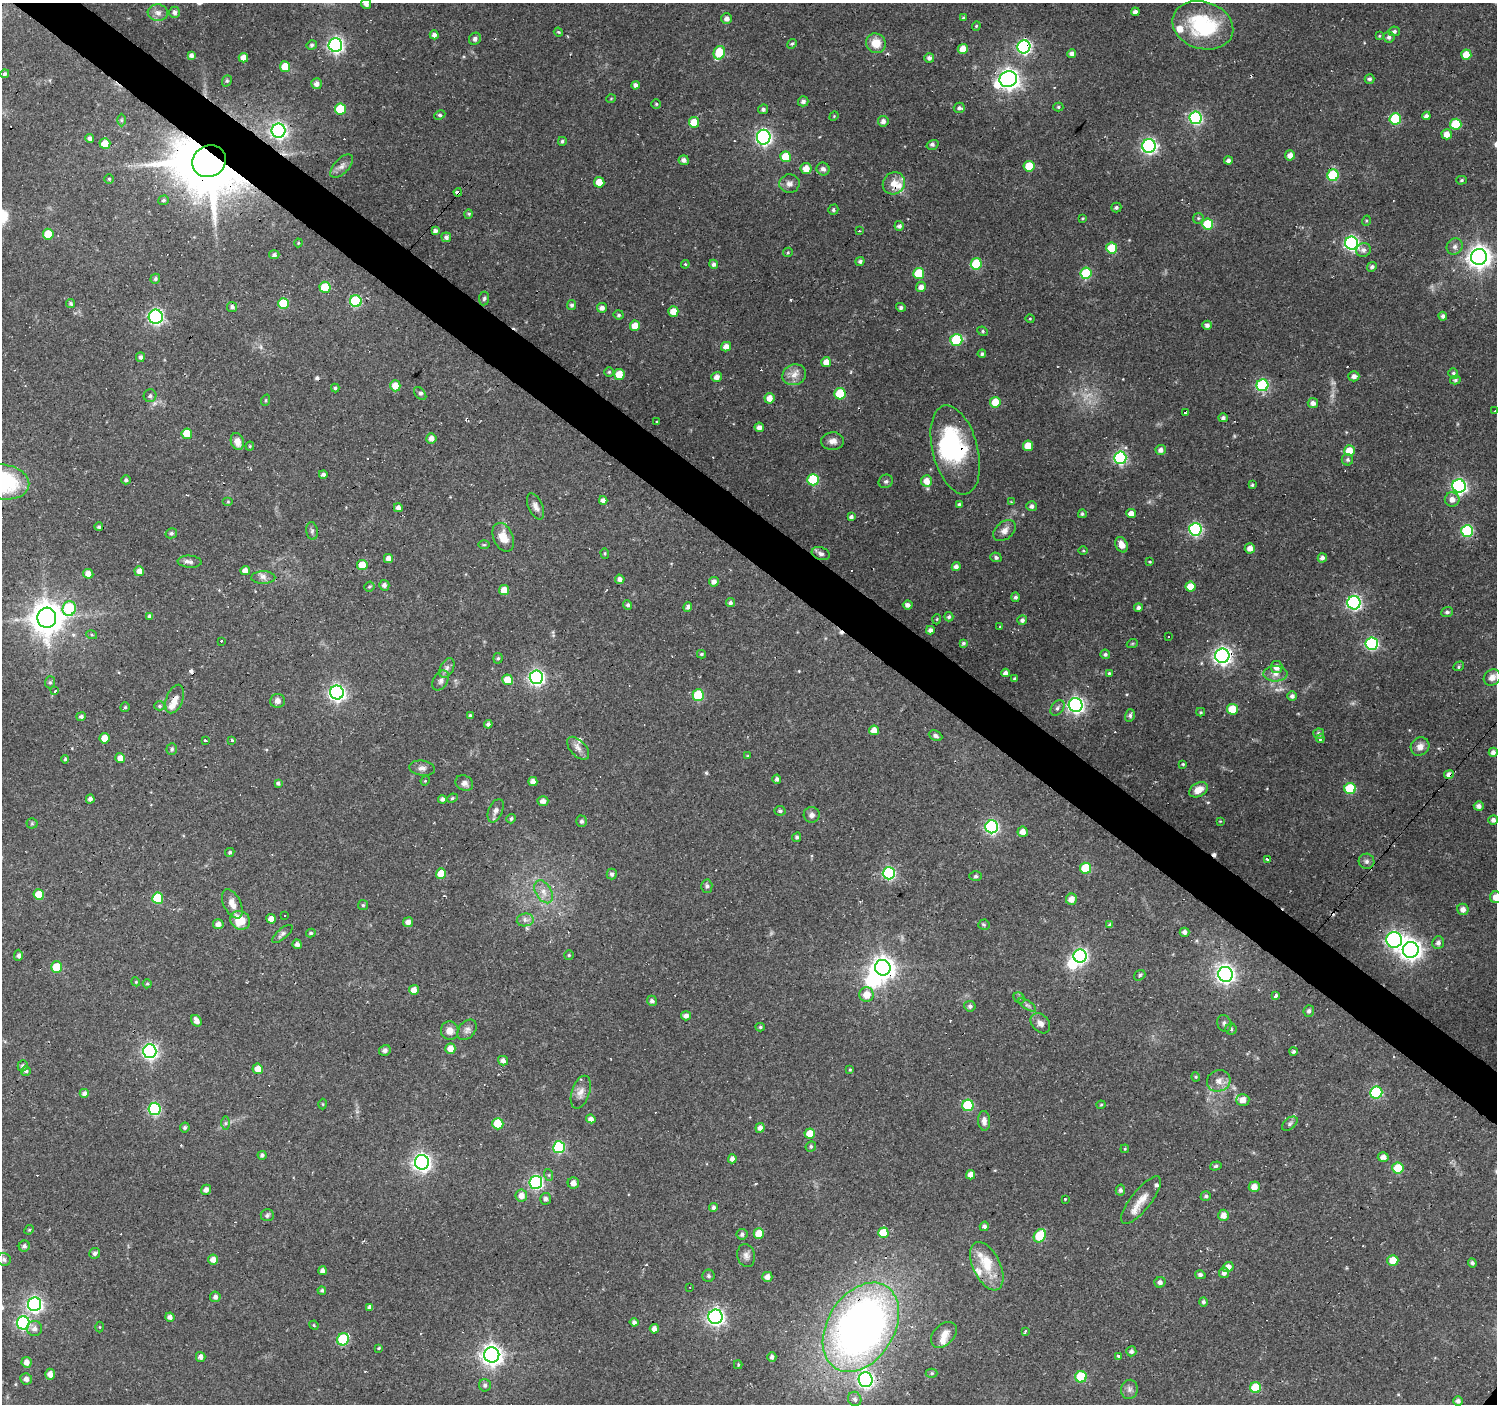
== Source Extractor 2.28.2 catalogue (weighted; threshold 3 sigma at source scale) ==
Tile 11 of 4 x 4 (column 3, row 3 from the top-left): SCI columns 2993-4487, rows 1572-2973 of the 5985 x 6013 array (HDU 1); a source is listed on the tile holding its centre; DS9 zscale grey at full resolution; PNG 1499 x 1406 px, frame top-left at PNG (2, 3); each listed source drawn as its Kron ellipse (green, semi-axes under 4 px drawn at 4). Shown black and unused: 4% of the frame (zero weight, under 2 of 3 exposures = <1% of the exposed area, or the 3 px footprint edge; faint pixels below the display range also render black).
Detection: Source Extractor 2.28.2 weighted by HDU 2 'WHT'; one run over the whole footprint, this tile lists its part. Background 0.137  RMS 0.0061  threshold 0.0273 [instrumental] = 3 sigma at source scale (4.5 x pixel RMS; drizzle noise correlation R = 1.50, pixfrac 1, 0.0396/0.0396 arcsec/px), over >= 5 px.
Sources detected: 506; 6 too faint to see at this stretch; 3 inside a brighter object's white glare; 22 cosmic-ray / hot-pixel residue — neither listed nor drawn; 9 inside a brighter listed object's ellipse — not listed separately; the other 466 listed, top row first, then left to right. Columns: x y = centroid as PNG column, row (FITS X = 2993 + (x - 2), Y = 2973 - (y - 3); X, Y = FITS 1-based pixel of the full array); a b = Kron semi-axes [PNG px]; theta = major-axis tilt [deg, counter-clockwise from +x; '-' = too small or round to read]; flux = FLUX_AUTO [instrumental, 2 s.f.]
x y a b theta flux
366 4 5 4 - 2.6
175 12 6 5 - 2.2
1135 12 4 4 - 2.4
158 13 10 8 -6 3.6
727 18 5 5 - 2.8
963 18 4 4 - 0.66
1203 25 31 23 -17 50
976 26 4 3 - 0.74
1394 31 5 5 - 1.4
558 32 4 3 - 0.71
434 35 4 4 - 2.6
1379 36 4 3 - 0.57
1389 37 5 5 - 2.1
475 39 6 5 - 1.8
876 43 10 9 - 9.9
792 44 5 4 - 0.97
312 45 5 4 - 1.3
335 45 7 7 - 170
1024 47 6 6 - 120
963 49 5 5 - 9.1
719 53 7 5 67 28
1072 53 4 4 - 2.9
191 55 4 4 - 2.2
1466 55 5 5 - 9.5
243 58 5 4 - 4.8
929 58 5 5 - 2.1
285 67 5 5 - 12
5 74 4 4 - 1.5
1008 79 9 7 26 380
1370 79 5 5 - 1.5
227 81 6 4 68 0.87
316 84 5 5 - 3.1
635 85 4 4 - 2.1
611 99 5 3 - 0.5
803 101 5 5 - 2
656 104 4 4 - 0.8
1058 107 5 4 - 0.89
959 108 5 5 - 1.7
340 109 5 5 - 24
763 109 5 5 - 1.6
440 115 6 4 24 1.1
834 116 5 4 - 0.56
1426 116 4 4 - 2.3
1196 118 6 6 - 94
1395 119 5 5 - 34
121 120 6 4 90 0.92
883 121 5 5 - 2.6
694 122 5 5 - 12
1456 124 6 5 - 26
279 131 7 7 - 180
1447 134 5 5 - 5.3
764 137 7 6 - 170
90 138 4 4 - 2.2
562 141 4 4 - 1.2
105 144 5 5 - 9.5
933 145 6 4 16 1.4
1149 146 7 7 - 140
1290 155 5 5 - 4
786 157 5 5 - 16
684 160 5 4 - 2.6
209 161 17 15 31 6100
1228 161 4 4 - 2.1
342 166 14 7 46 3.3
1029 166 5 5 - 14
806 168 5 5 - 6.3
823 169 7 6 - 2.1
1333 175 6 5 - 41
109 179 4 4 - 0.84
1462 180 5 4 - 0.89
599 182 5 5 - 7.4
894 183 12 10 46 7.2
789 184 10 9 - 3.3
458 192 4 3 - 14
163 200 5 4 - 1.1
1116 207 5 5 - 1.5
833 210 5 5 - 1.2
468 214 4 4 - 0.86
1083 218 4 3 - 0.64
1198 218 5 5 - 0.89
1366 221 5 3 - 0.67
1208 224 5 5 - 29
899 226 5 4 - 2.3
435 231 4 4 - 2.1
859 231 3 2 - 0.51
48 234 5 5 - 13
446 237 5 5 - 1.9
298 243 4 4 - 0.61
1352 243 6 6 - 130
1455 247 8 7 - 2.5
1112 248 5 5 - 19
1363 250 7 7 - 2.5
788 252 5 4 - 0.76
274 255 5 4 - 1.8
1479 257 8 8 - 470
860 261 4 4 - 1.7
685 264 4 4 - 0.73
714 264 4 4 - 1.9
976 264 6 5 - 29
1372 267 5 4 - 1.6
919 273 5 5 - 22
1086 273 5 5 - 32
155 279 5 4 - 1.2
325 287 5 5 - 19
921 287 5 5 - 4
484 298 7 5 84 1.2
356 301 6 6 - 52
283 303 5 5 - 21
71 304 4 4 - 1.2
572 305 5 4 - 1.5
232 307 5 5 - 1.8
901 307 5 4 - 1.7
602 308 5 5 - 2.6
673 311 5 5 - 8
619 315 5 4 - 1.1
1443 316 4 4 - 1.8
156 317 7 7 - 130
1030 319 4 4 - 0.58
1207 325 4 4 - 2.4
635 326 5 5 - 7.1
983 331 5 4 - 0.91
956 340 6 5 - 31
726 347 5 4 - 4.4
982 354 4 4 - 1.2
140 357 5 4 - 1.6
826 362 5 5 - 5.2
609 372 5 5 - 0.84
1453 373 5 4 - 1.3
619 374 5 5 - 11
794 375 12 10 20 5.4
1354 376 5 5 - 2.8
717 377 5 5 - 3.5
1455 380 5 4 - 1.1
1262 385 6 6 - 71
395 386 5 5 - 7.2
335 388 4 4 - 1.2
420 394 7 5 -49 1.3
840 394 5 5 - 30
150 396 6 6 - 1.5
769 398 5 5 - 5.7
266 400 6 3 71 0.66
995 402 5 5 - 12
1313 403 5 5 - 3.1
1495 411 3 2 - 0.56
1185 412 3 2 - 0.76
1223 418 5 4 - 1.6
657 422 3 2 - 0.86
759 427 5 4 - 3
187 434 5 5 - 12
431 438 5 5 - 3.7
237 441 8 6 -73 5.2
833 441 11 9 0 3.8
250 446 4 4 - 0.85
1028 446 5 5 - 10
955 450 45 22 -76 60
1161 450 5 5 - 2.9
1349 451 5 5 - 12
1120 458 6 6 - 87
1347 460 6 5 - 1.4
323 474 4 3 - 1.7
126 480 4 4 - 1.4
813 480 6 5 - 42
886 481 7 6 - 1.4
926 481 6 5 - 6
2 482 27 17 -8 62
1252 485 4 3 - 0.96
1459 486 7 6 - 140
1452 499 7 7 - 4.3
603 500 4 4 - 2.8
228 502 5 3 - 0.61
1011 502 4 4 - 0.59
959 505 4 3 - 1.5
536 506 14 7 -66 3.3
1032 506 5 5 - 2.1
398 508 4 4 - 3.1
1082 514 4 4 - 1.1
1131 514 5 4 - 5.3
851 517 4 4 - 1.8
99 527 4 4 - 1.4
1195 529 6 6 - 97
1005 530 13 8 41 4.1
312 531 9 5 -82 1.5
1467 531 6 6 - 62
171 533 6 5 - 1.4
503 537 15 10 -66 9.3
484 545 6 4 1 0.83
1122 545 8 6 -64 4.9
1250 548 5 5 - 4.1
1083 550 5 3 - 0.57
605 553 5 4 - 0.77
821 554 9 6 -19 2
996 557 5 5 - 1.6
388 558 5 4 - 3.6
1322 558 5 4 - 2.2
189 562 12 6 -3 2.5
1150 562 3 3 - 0.59
362 565 5 5 - 11
956 567 4 4 - 2.5
139 571 5 5 - 4.3
245 571 4 4 - 4.8
88 574 5 5 - 4.6
263 577 12 6 -1 2.8
620 579 5 4 - 3.1
714 582 5 5 - 2.9
384 585 5 5 - 2.4
369 587 5 5 - 0.98
1190 587 5 5 - 8.5
504 590 5 5 - 6.9
1015 597 5 4 - 1.6
730 603 4 4 - 1.6
1354 603 6 6 - 130
628 605 5 4 - 1.3
908 605 5 4 - 2.5
688 607 5 4 - 1.6
69 608 7 6 - 35
1138 608 4 4 - 1.9
1447 612 6 5 - 1.5
150 616 4 4 - 2.3
949 617 4 4 - 1.2
47 618 10 9 - 1100
937 619 5 3 - 0.54
1022 620 5 4 - 1.8
1000 626 3 2 - 0.49
930 630 4 4 - 2.3
92 635 5 3 - 0.73
1168 637 3 3 - 1.8
221 641 3 3 - 2
963 643 4 4 - 1.3
1132 644 5 3 - 0.59
1372 644 6 6 - 90
701 654 4 3 - 0.88
1105 654 5 4 - 1.1
1222 656 7 7 - 240
498 658 5 4 - 0.98
1459 666 5 3 - 0.81
1277 667 6 6 - 4.3
447 668 10 6 60 2.4
1006 673 4 4 - 2.3
1109 673 4 4 - 0.67
1275 674 12 7 -1 4.1
536 677 6 6 - 180
1492 677 9 7 35 5.3
1015 679 3 3 - 0.97
441 680 11 7 61 2.5
508 680 5 5 - 9.7
50 682 6 5 - 1
55 691 3 3 - 1.6
337 692 7 7 - 200
698 695 6 5 - 35
1292 696 5 4 - 2
175 699 15 8 70 4.9
277 701 7 7 - 2.6
1076 705 7 7 - 200
159 706 5 4 - 0.97
125 707 5 5 - 0.86
1057 708 8 6 52 1.8
1232 709 5 5 - 18
1201 712 4 4 - 0.68
1130 715 6 5 - 1.5
81 716 5 4 - 1.7
470 716 4 3 - 1.1
488 724 4 4 - 1.7
874 730 5 5 - 6.2
1319 734 5 5 - 1.9
935 736 7 5 -25 1.7
104 738 5 5 - 7.4
1320 739 4 3 - 1.4
205 740 3 3 - 1.8
232 740 3 3 - 0.86
1420 746 10 8 42 4.2
578 748 14 7 -47 3.7
172 749 6 5 - 1.3
1493 752 4 4 - 2.5
748 756 4 4 - 0.62
120 758 5 5 - 4.9
65 759 4 4 - 0.9
1183 764 4 3 - 0.72
422 768 13 7 -6 2.6
1449 774 5 4 - 3.6
777 779 4 4 - 1.6
425 781 5 4 - 0.58
533 782 4 4 - 3.8
278 783 4 4 - 1.3
464 783 9 7 -30 3
1350 788 5 5 - 33
1198 790 10 6 29 6.3
452 798 5 4 - 0.87
90 799 4 4 - 2.4
442 799 4 4 - 1.8
543 801 5 4 - 3.3
1479 806 5 4 - 2.7
496 811 12 7 67 2.5
780 811 6 4 -12 1.4
812 815 8 8 - 2.8
511 819 5 4 - 1.2
1493 820 5 5 - 2.2
582 821 6 5 - 1.6
1220 821 3 3 - 0.41
32 823 5 5 - 0.88
992 827 6 6 - 120
1023 832 5 5 - 4.9
797 837 5 4 - 1.2
230 852 5 4 - 1.2
1267 859 3 3 - 1.6
1367 861 8 7 - 2.2
1086 868 5 5 - 24
889 873 6 6 - 89
441 874 5 5 - 9.4
612 874 5 5 - 1.9
976 876 6 4 0 1.1
707 886 6 5 - 1.6
544 892 12 8 -59 4.7
39 895 5 5 - 12
1496 897 6 5 - 5.8
158 898 6 5 - 31
1071 899 5 5 - 5
232 904 16 8 -63 5.6
363 905 5 5 - 0.97
1463 909 6 5 - 3.4
284 916 3 2 - 0.58
271 919 5 4 - 4.7
240 920 10 9 - 13
525 920 8 6 9 2.3
408 922 5 5 - 3.4
218 924 5 5 - 3.2
984 925 5 5 - 1
1110 925 4 4 - 1.2
1184 932 5 4 - 2.1
311 933 5 4 - 0.99
282 934 12 5 40 1.8
1394 940 8 8 - 180
1438 943 6 5 - 2.5
297 944 5 4 - 2.8
1411 950 8 8 - 390
18 955 6 4 87 2.1
569 955 5 4 - 0.89
1080 956 6 6 - 140
57 967 5 5 - 17
883 968 8 7 - 480
1225 974 7 7 - 260
1140 975 6 4 37 1
136 982 4 3 - 0.57
147 984 5 4 - 0.8
414 990 5 5 - 4.8
866 995 7 7 - 7.9
1275 996 4 3 - 2.4
1019 998 6 5 - 1
652 1001 5 5 - 2.1
1027 1005 10 4 -33 1.5
970 1006 5 5 - 1.9
1309 1011 6 5 - 1.9
686 1016 5 4 - 2.7
196 1021 6 4 -57 3.9
1040 1023 11 8 -48 3.2
1224 1023 8 7 - 1.7
760 1027 4 4 - 0.92
1231 1029 5 5 - 0.96
467 1030 11 8 51 2.6
450 1031 9 9 - 4.6
450 1049 5 5 - 6.3
385 1050 6 5 - 1.6
150 1051 7 6 - 170
1294 1051 4 4 - 1.2
503 1061 5 4 - 2.6
23 1066 5 5 - 1.6
258 1069 5 5 - 6.1
850 1070 4 3 - 0.69
26 1071 5 5 - 1.3
1196 1077 4 4 - 0.69
1219 1081 12 10 23 4.8
581 1092 17 9 72 4.7
1376 1092 6 6 - 52
84 1093 4 4 - 2.3
1243 1100 6 6 - 5.1
323 1104 5 3 - 0.54
968 1105 5 5 - 37
1101 1105 4 4 - 0.65
154 1109 6 6 - 83
591 1119 5 4 - 3.1
984 1121 10 6 -86 3.3
226 1123 7 4 90 1.1
498 1124 5 5 - 23
1290 1124 9 5 39 1.5
185 1127 5 5 - 1.4
760 1128 5 4 - 2.8
810 1134 5 5 - 11
811 1146 5 5 - 1.2
559 1147 6 6 - 61
1125 1149 4 3 - 0.5
262 1155 4 4 - 1.5
1383 1157 5 5 - 3.4
732 1159 5 4 - 2.7
422 1162 7 7 - 260
1216 1166 6 4 16 1.1
1398 1168 5 5 - 19
549 1175 6 4 -72 0.78
971 1175 4 4 - 4.2
536 1182 6 6 - 120
573 1183 5 5 - 4.3
1254 1187 6 5 - 5.3
206 1190 5 5 - 3
1120 1190 5 4 - 1.7
521 1196 6 6 - 4.8
1206 1196 5 4 - 1.3
546 1199 5 5 - 1.9
1065 1199 3 3 - 0.97
1141 1200 29 10 51 9
713 1207 4 4 - 1.6
267 1215 7 6 - 1.3
1224 1215 5 5 - 4.5
984 1226 5 4 - 1.6
29 1230 5 4 - 0.64
883 1233 5 5 - 13
742 1234 5 5 - 1.7
759 1234 5 5 - 12
1040 1236 7 5 56 32
24 1246 6 5 - 1.8
95 1253 5 5 - 2
746 1256 11 9 -77 3
4 1260 7 6 - 1.8
213 1260 5 5 - 4.1
1393 1260 5 5 - 14
1472 1263 4 4 - 1.5
987 1266 26 13 -64 16
1228 1267 5 5 - 4.3
322 1271 4 4 - 2.6
1224 1273 5 5 - 2.4
1200 1275 5 4 - 1.7
708 1276 6 6 - 1.5
767 1277 5 5 - 3.7
1160 1282 6 5 - 2.1
690 1287 2 2 - 0.41
322 1290 4 4 - 1.2
215 1297 5 5 - 2.4
1203 1302 4 4 - 1.5
34 1304 7 6 - 170
370 1307 4 4 - 2.2
170 1317 4 4 - 2.6
715 1317 7 7 - 190
634 1322 4 4 - 1.8
23 1323 6 6 - 88
314 1325 5 4 - 0.72
99 1327 5 3 - 0.55
861 1327 48 33 58 410
34 1328 7 7 - 2.6
654 1329 5 4 - 3.6
1025 1331 3 2 - 1.9
944 1335 15 10 45 6.1
343 1339 6 5 - 37
379 1348 3 3 - 0.65
1131 1351 5 5 - 1.8
492 1355 8 7 - 400
1118 1356 4 3 - 23
201 1357 5 4 - 2.6
772 1357 4 4 - 1.8
27 1362 5 5 - 3.9
738 1365 4 4 - 0.63
932 1373 6 4 0 1
50 1374 5 5 - 4.2
1081 1377 6 5 - 33
26 1379 6 5 - 2.6
866 1380 7 7 - 160
485 1385 6 6 - 1.8
1256 1387 5 5 - 22
1129 1389 9 8 - 2.5
855 1399 7 6 - 2.3
1458 1401 4 4 - 2.2
Overlapping masked pixels (flux is a lower limit): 11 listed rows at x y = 1024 47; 209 161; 458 192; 1352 243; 955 450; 1222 656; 175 699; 1449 774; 883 968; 1225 974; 861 1327
Isophote crosses this tile's border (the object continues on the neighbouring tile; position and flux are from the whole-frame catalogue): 3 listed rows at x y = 366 4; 2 482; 1496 897